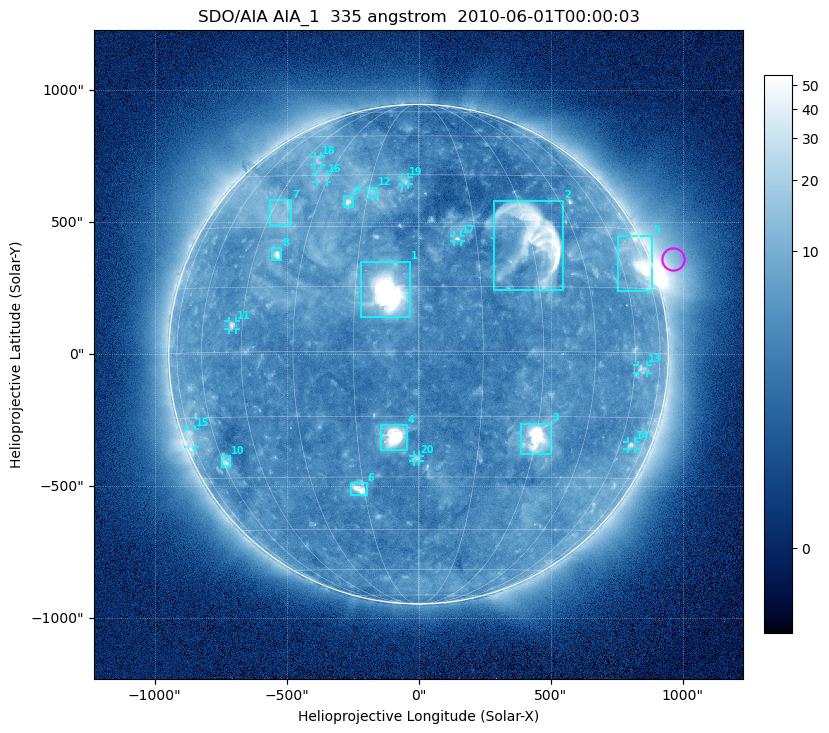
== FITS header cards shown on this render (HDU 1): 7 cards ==
TELESCOP= 'SDO/AIA'
INSTRUME= 'AIA_1'
WAVELNTH=                  335
WAVEUNIT= 'angstrom'
DATE-OBS= '2010-06-01T00:00:03.62'
CTYPE1  = 'HPLN-TAN'
CTYPE2  = 'HPLT-TAN'

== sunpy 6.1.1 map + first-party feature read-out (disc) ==
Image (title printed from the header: SDO/AIA AIA_1  335 angstrom  2010-06-01T00:00:03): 1024 x 1024 px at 2.4 arcsec/px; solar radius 946 arcsec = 394 px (full disc in frame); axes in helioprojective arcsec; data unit not stated in the header (colour bar unlabelled)
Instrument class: DISC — disc imager (sunpy class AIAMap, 335 A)
Bright regions (active regions / flare kernels): reference = the median radial profile (limb darkening/brightening removed); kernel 9 px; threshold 5 sigma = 8.32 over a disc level ~4.68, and >= 1.15x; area >= 12 px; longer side >= 9 px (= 22 arcsec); searched inside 0.97 R_sun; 20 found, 20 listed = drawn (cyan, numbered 1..; 9 of them under ~33 arcsec drawn as corner ticks so the feature stays visible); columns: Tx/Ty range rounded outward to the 5 arcsec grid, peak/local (2 s.f.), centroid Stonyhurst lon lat
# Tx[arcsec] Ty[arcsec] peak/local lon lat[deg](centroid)
1 -220..-30 140..350 67 -7 +13
2 285..550 240..580 14 +32 +27
3 385..505 -380..-265 44 +30 -20
4 -145..-45 -365..-265 25 -6 -20
5 755..885 235..450 9.5 +69 +21
6 -255..-195 -535..-490 11 -16 -33
7 -565..-480 490..585 3.4 -41 +34
8 -555..-520 355..400 7.8 -38 +23
9 -285..-250 555..600 6.6 -20 +37
10 -750..-710 -430..-385 4.3 -59 -26
11 -720..-690 90..125 5.9 -48 +6
12 -195..-155 590..630 3.5 -14 +39
13 830..870 -75..-40 3.9 +64 -4
14 790..820 -360..-330 4.2 +66 -22
15 -875..-845 -350..-280 3.2 -74 -19
16 -390..-345 650..685 3.1 -33 +44
17 135..160 425..450 4.5 +10 +27
18 -395..-370 715..750 3.1 -39 +50
19 -65..-35 640..670 3.7 -4 +43
20 -20..5 -405..-385 3.7 +0 -25
Off-limb structures (1.02-1.3 R_sun): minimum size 162 px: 5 found; the strongest spans PA ~275..315 deg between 1.02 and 1.3 R_sun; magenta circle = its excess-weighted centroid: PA ~290 deg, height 1.09 R_sun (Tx ~965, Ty ~360 arcsec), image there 3.7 x the reference